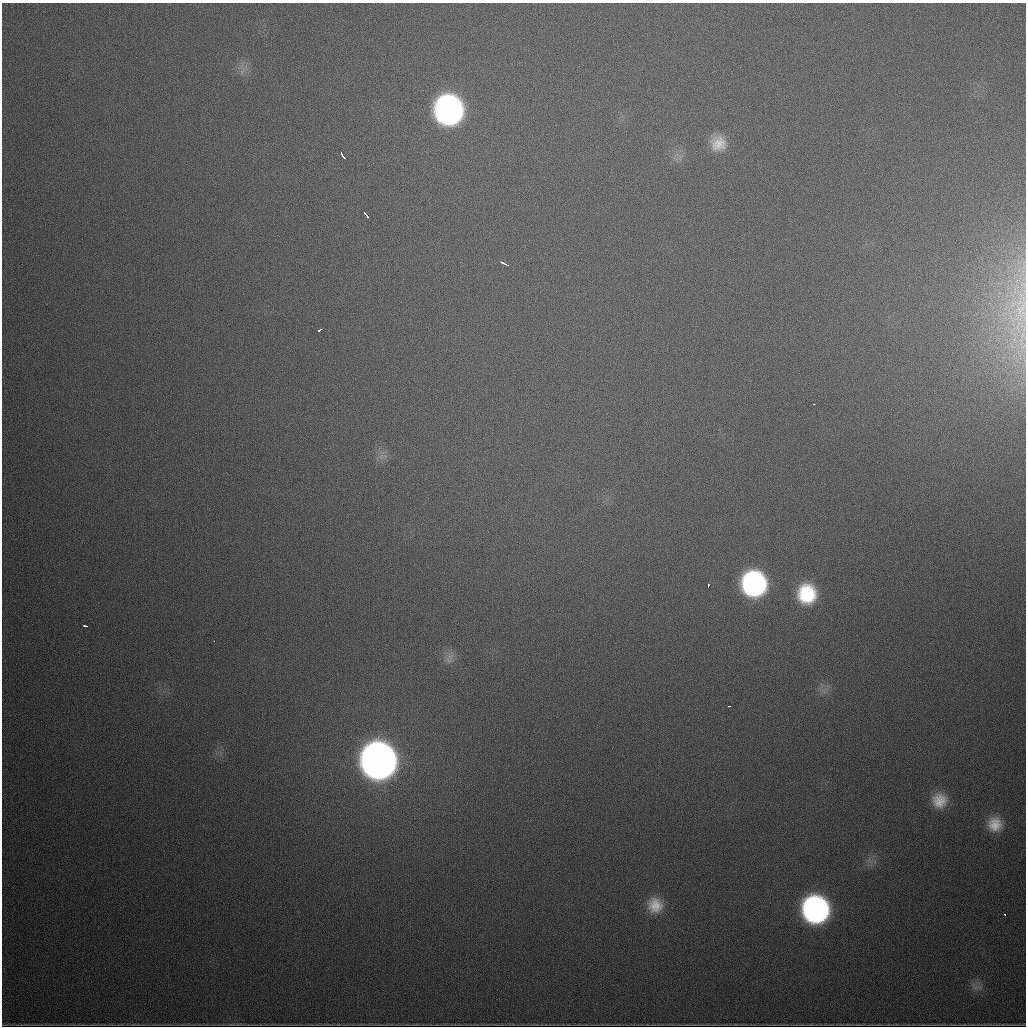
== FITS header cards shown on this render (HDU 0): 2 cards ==
NAXIS1  =                 1024
NAXIS2  =                 1024

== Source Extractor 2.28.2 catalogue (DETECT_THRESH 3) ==
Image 1024 x 1024 px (HDU 0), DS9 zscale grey, 1 PNG px = 1 image px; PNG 1028 x 1028 px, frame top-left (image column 1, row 1024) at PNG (2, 3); no overlay
Background 683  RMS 21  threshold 63.3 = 3 sigma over >= 5 px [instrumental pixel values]
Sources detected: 22; all 22 listed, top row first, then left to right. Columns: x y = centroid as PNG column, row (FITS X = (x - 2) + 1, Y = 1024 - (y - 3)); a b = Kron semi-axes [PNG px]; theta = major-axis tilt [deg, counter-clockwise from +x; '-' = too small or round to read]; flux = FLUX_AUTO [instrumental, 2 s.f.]
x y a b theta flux
449 110 21 19 -78 6.3e+05
718 143 18 18 - 2.7e+04
342 155 7 3 -59 5.2e+03
366 215 7 3 -50 6.8e+03
504 263 8 2 -26 5.6e+03
1022 308 8 5 57 4.9e+03
320 329 4 2 - 5.2e+03
814 404 3 2 - 1.8e+03
754 584 20 18 -75 3.1e+05
708 586 4 3 - 6.5e+03
807 594 19 17 -84 7.5e+04
85 626 5 3 - 3.7e+03
214 641 2 2 - 1.4e+03
449 660 8 5 -31 5.0e+03
729 706 3 2 - 1.5e+03
378 761 22 20 -71 2.3e+06
939 800 17 17 - 2.7e+04
995 824 18 17 - 2.7e+04
655 905 19 18 - 3.0e+04
816 909 19 18 - 5.1e+05
1005 914 3 2 - 5.0e+03
975 988 7 4 19 4.2e+03